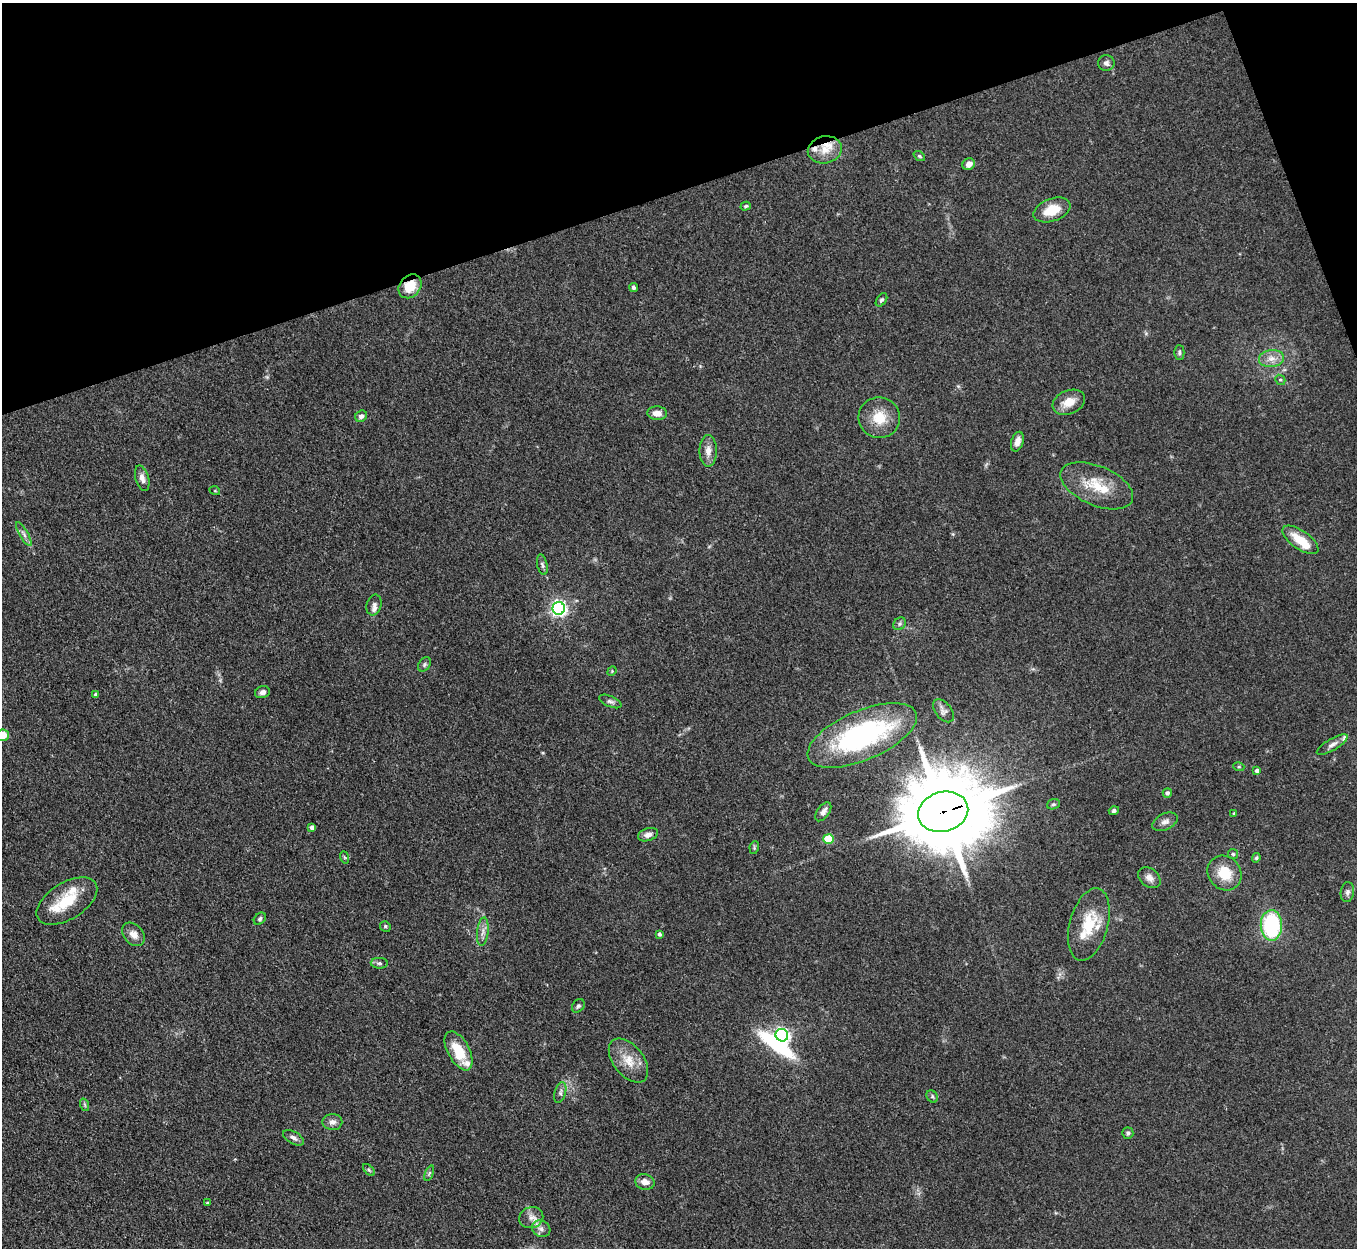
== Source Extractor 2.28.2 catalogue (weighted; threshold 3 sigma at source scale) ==
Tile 3 of 4 x 4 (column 3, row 1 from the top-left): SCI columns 2714-4068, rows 4017-5262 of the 5427 x 5413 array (HDU 1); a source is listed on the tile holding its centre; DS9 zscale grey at full resolution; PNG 1359 x 1250 px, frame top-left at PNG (2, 3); each listed source drawn as its Kron ellipse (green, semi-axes under 4 px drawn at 4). Shown black and unused: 17% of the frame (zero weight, under 3 of 4 exposures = <1% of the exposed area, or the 3 px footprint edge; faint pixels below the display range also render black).
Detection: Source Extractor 2.28.2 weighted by HDU 2 'WHT'; one run over the whole footprint, this tile lists its part. Background 0.107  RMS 0.0065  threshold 0.0295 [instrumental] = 3 sigma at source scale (4.5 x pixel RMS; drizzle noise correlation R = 1.50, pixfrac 1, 0.05/0.05 arcsec/px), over >= 5 px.
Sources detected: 92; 1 inside a brighter object's white glare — neither listed nor drawn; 11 inside a brighter listed object's ellipse — not listed separately; the other 80 listed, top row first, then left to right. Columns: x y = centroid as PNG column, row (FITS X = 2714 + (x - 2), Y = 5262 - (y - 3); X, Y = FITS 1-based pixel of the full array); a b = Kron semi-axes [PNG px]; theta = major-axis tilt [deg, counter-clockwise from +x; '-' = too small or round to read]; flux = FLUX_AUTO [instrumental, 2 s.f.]
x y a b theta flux
1106 63 8 8 - 2.3
825 150 17 13 13 10
919 156 6 4 -36 0.95
969 164 6 5 - 4.3
746 206 5 4 - 0.99
1052 210 19 11 20 13
410 286 13 10 50 13
634 287 4 4 - 1.6
881 300 7 5 55 1.4
1179 353 7 5 -90 1.4
1271 358 12 8 5 5.4
1280 380 5 4 - 0.96
1069 402 17 11 22 9.1
657 413 10 7 -3 5.7
361 416 6 5 - 1.9
879 418 21 20 - 15
1017 442 10 6 73 4.2
708 451 16 8 -90 5.2
142 478 13 6 -74 3.7
1097 486 38 19 -23 22
215 491 5 3 - 0.62
24 534 13 4 -60 2.5
1300 540 21 9 -35 14
542 565 10 5 -77 1.7
374 605 10 7 75 2.4
559 608 6 6 - 210
900 624 7 5 46 1.6
424 664 8 5 56 1.4
612 671 5 4 - 0.71
262 692 7 5 18 2.6
96 695 4 3 - 1.3
610 701 12 5 -22 2.1
943 711 13 8 -50 2.7
3 735 6 6 - 8.1
862 735 58 24 23 110
1332 744 17 5 30 3.4
1239 767 5 3 - 0.72
1257 771 4 4 - 2.1
1167 793 5 4 - 1.7
1053 804 6 5 - 1.2
1114 811 5 4 - 1.4
823 812 11 6 54 3.3
943 812 25 20 15 9300
1234 813 4 3 - 0.52
1165 822 13 8 24 3.4
312 827 4 3 - 2
648 835 10 6 18 3.5
828 839 5 5 - 29
754 848 6 4 80 0.91
1233 854 5 5 - 1
344 857 6 4 -70 0.85
1256 858 5 4 - 0.97
1224 873 18 16 -50 17
1149 878 12 9 -38 4
1347 892 10 6 82 2.4
67 901 34 18 32 22
260 919 7 5 48 1.3
1089 924 37 19 75 24
1271 925 15 10 -88 62
385 926 5 5 - 1.1
483 932 14 5 84 3.5
133 934 13 9 -48 5
659 934 4 3 - 1.3
379 963 8 5 -3 1.6
578 1006 7 5 52 1.4
782 1035 6 6 - 180
459 1051 21 11 -62 18
628 1061 25 15 -52 13
560 1093 11 5 74 1.9
932 1096 6 5 - 1.2
85 1105 6 4 -71 1
332 1122 10 8 0 3.2
1128 1133 5 5 - 1.4
294 1138 11 6 -31 2.9
369 1170 7 4 -45 1.1
429 1173 8 4 67 1.1
645 1182 10 7 -16 4.9
207 1203 3 3 - 0.52
531 1218 12 10 20 4.7
541 1229 10 8 -28 3.2
Overlapping masked pixels (flux is a lower limit): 2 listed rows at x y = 410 286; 943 812
Isophote crosses this tile's border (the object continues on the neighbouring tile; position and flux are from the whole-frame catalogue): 1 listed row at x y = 3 735